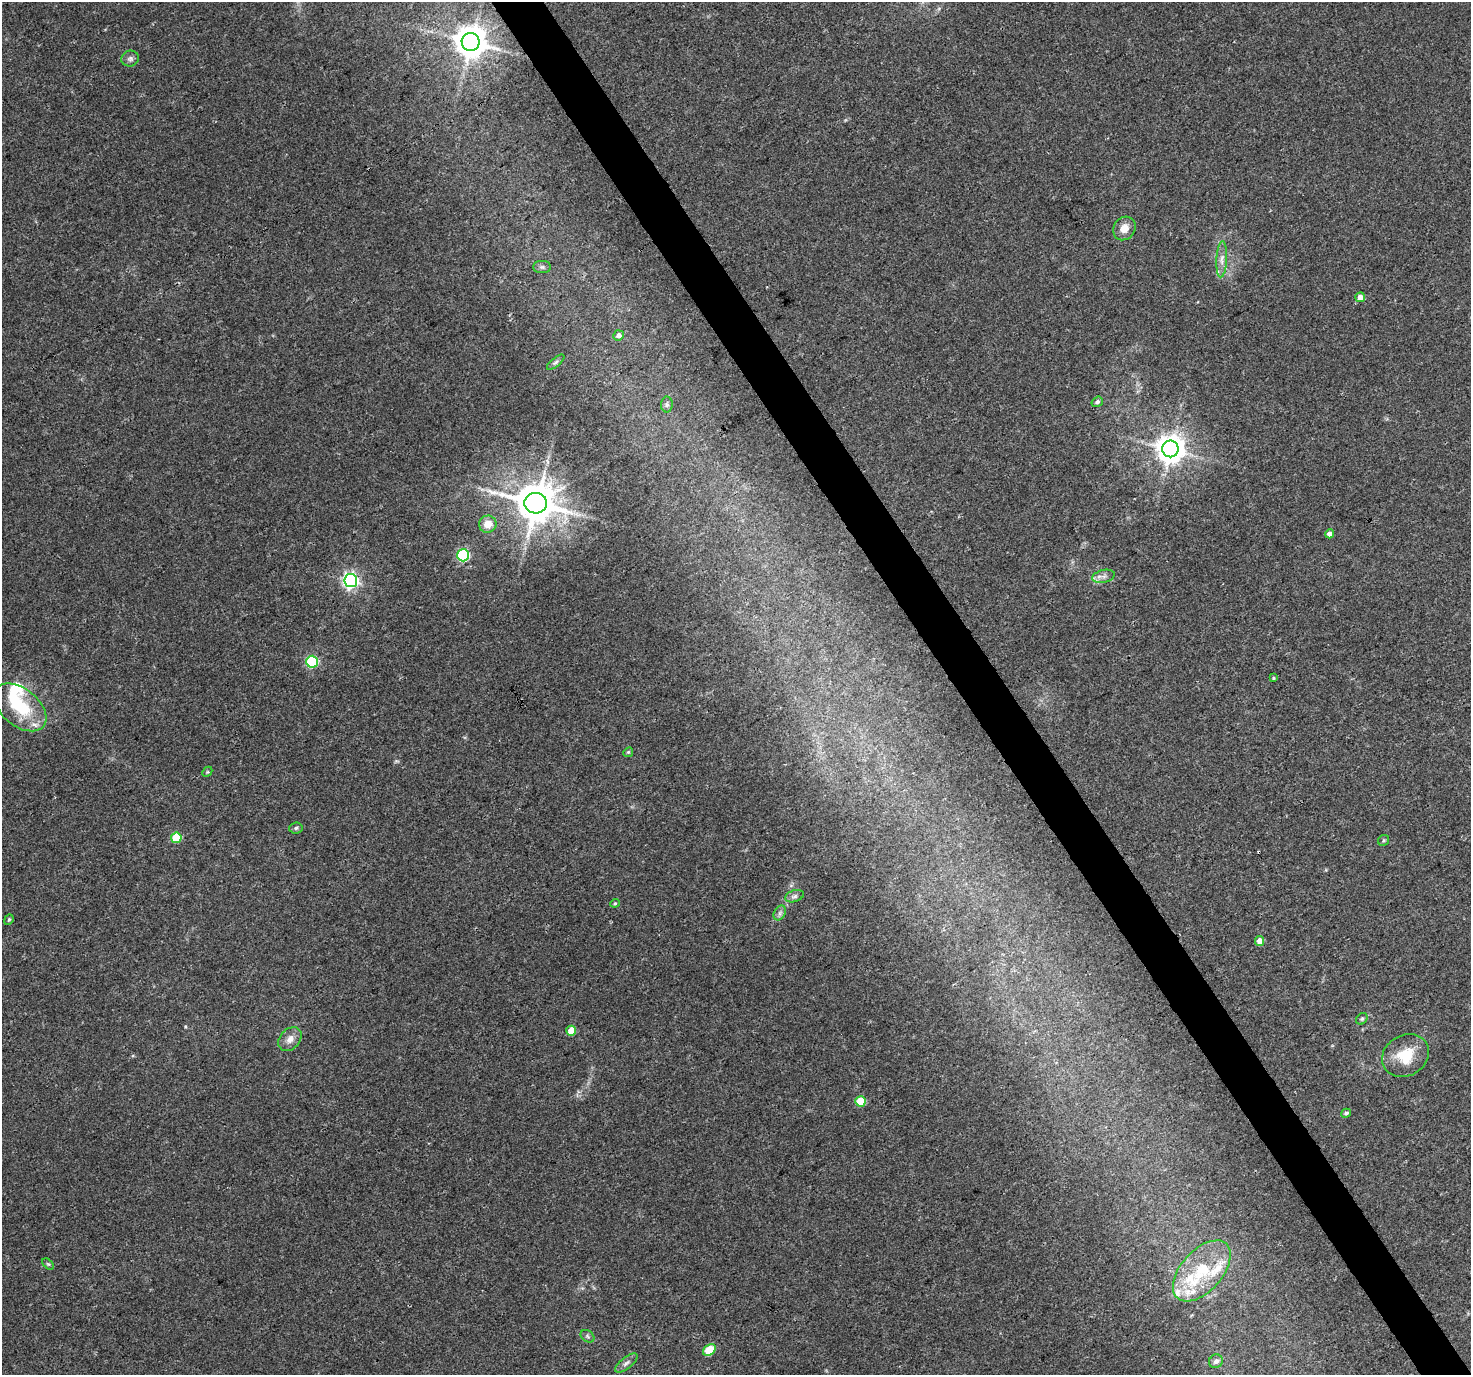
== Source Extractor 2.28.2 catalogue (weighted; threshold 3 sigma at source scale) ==
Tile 6 of 4 x 4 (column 2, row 2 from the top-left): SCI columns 1476-2944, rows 2925-4297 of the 5881 x 5789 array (HDU 1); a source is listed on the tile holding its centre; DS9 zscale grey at full resolution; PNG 1473 x 1377 px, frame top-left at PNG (2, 2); each listed source drawn as its Kron ellipse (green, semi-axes under 4 px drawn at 4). Shown black and unused: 4% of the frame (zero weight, under 3 of 4 exposures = <1% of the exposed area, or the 3 px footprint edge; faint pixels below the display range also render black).
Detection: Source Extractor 2.28.2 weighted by HDU 2 'WHT'; one run over the whole footprint, this tile lists its part. Background 0.0346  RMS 0.0036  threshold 0.0163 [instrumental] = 3 sigma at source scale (4.5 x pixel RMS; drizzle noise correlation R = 1.50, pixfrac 1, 0.0396/0.0396 arcsec/px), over >= 5 px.
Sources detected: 50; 1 cosmic-ray / hot-pixel residue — neither listed nor drawn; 7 inside a brighter listed object's ellipse — not listed separately; the other 42 listed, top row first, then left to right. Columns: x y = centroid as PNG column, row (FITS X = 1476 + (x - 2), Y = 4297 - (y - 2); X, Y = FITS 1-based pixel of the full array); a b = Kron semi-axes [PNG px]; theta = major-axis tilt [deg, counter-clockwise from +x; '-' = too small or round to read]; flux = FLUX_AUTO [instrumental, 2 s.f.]
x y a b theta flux
471 42 9 9 - 740
130 59 9 8 - 1.3
1124 228 12 10 54 3.9
1222 259 18 5 87 2.4
542 267 9 6 0 1.1
1360 297 5 4 - 2.5
619 335 5 5 - 1.5
556 362 11 4 40 0.89
1097 402 6 5 - 0.95
667 405 8 6 -90 0.91
1170 449 8 8 - 530
536 503 11 10 - 1300
488 524 9 8 - 4.6
1330 534 4 4 - 2.5
463 555 6 6 - 44
1104 576 11 6 13 1.8
351 581 6 6 - 120
312 662 6 6 - 37
1273 678 4 3 - 0.41
20 707 30 18 -39 19
628 752 5 4 - 0.43
207 772 5 4 - 0.48
296 828 6 5 - 0.77
176 838 5 5 - 15
1384 840 6 5 - 0.56
794 896 9 5 17 1.1
615 903 5 4 - 0.41
780 913 8 5 61 1.1
9 920 6 4 68 0.47
1260 941 5 4 - 3.7
1362 1019 6 5 - 0.62
571 1031 5 5 - 8.8
290 1039 13 9 48 2.9
1405 1056 24 20 30 11
860 1101 5 5 - 12
1346 1113 5 4 - 0.74
48 1264 7 4 -43 0.58
1202 1271 36 20 48 20
587 1336 7 5 -36 0.79
709 1350 7 5 39 13
1216 1361 7 6 - 1.5
626 1363 13 5 38 1.5